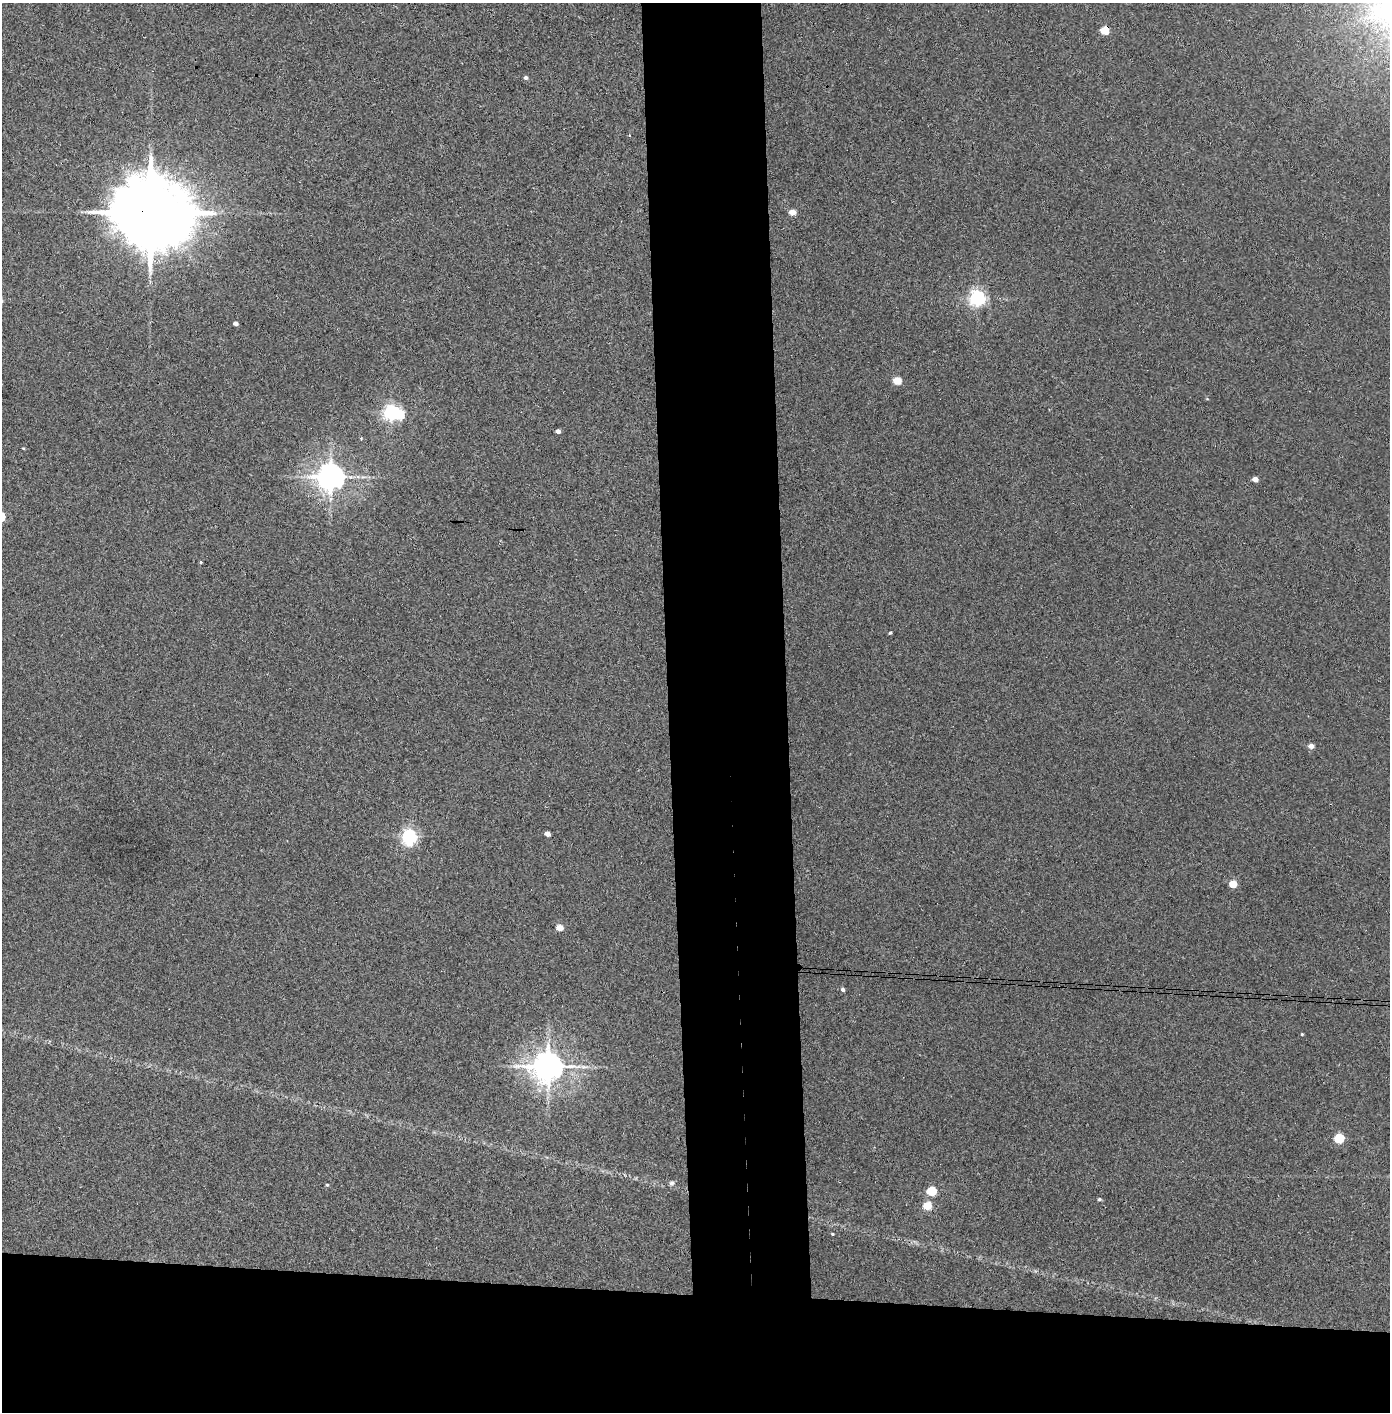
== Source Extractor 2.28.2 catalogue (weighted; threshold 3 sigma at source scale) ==
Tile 8 of 3 x 3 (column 2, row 3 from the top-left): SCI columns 1469-2856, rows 4-1413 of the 4323 x 4241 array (HDU 1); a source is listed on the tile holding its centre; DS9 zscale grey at full resolution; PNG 1392 x 1414 px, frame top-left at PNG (2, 3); no overlay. Shown black and unused: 16% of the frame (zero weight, under 3 of 4 exposures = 6% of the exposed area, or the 3 px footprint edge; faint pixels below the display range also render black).
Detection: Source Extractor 2.28.2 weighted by HDU 2 'WHT'; one run over the whole footprint, this tile lists its part. Background 0.045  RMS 0.0057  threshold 0.0257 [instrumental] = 3 sigma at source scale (4.5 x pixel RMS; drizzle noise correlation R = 1.50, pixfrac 1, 0.05/0.05 arcsec/px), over >= 5 px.
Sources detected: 32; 1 inside a brighter object's white glare — not listed; the other 31 listed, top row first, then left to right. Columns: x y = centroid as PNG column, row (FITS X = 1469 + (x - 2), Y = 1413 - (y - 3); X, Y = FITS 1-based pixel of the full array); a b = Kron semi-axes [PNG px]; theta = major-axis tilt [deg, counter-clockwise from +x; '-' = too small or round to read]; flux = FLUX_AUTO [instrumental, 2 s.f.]
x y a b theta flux
1105 30 5 5 - 18
525 78 5 5 - 1.3
629 135 3 2 - 0.47
792 212 5 4 - 8.9
150 213 22 17 -12 8000
977 298 6 6 - 190
235 323 4 3 - 2.4
897 381 5 4 - 17
391 412 6 6 - 170
558 431 4 4 - 2.6
361 438 4 4 - 0.53
23 448 5 3 - 0.44
330 477 8 8 - 750
1255 479 5 4 - 4.6
201 562 5 3 - 0.6
890 633 3 3 - 0.75
1311 746 5 4 - 4.5
548 834 4 4 - 4
409 837 7 6 - 160
1233 884 5 5 - 14
560 928 5 4 - 9.5
843 989 4 4 - 1.9
1302 1034 4 3 - 0.53
548 1067 10 8 1 1100
1339 1138 5 5 - 31
672 1183 6 5 - 1.7
327 1185 4 4 - 0.7
931 1191 5 5 - 32
1099 1199 4 4 - 1
927 1206 5 4 - 18
832 1234 3 3 - 0.65
Overlapping masked pixels (flux is a lower limit): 2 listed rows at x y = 1105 30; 150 213